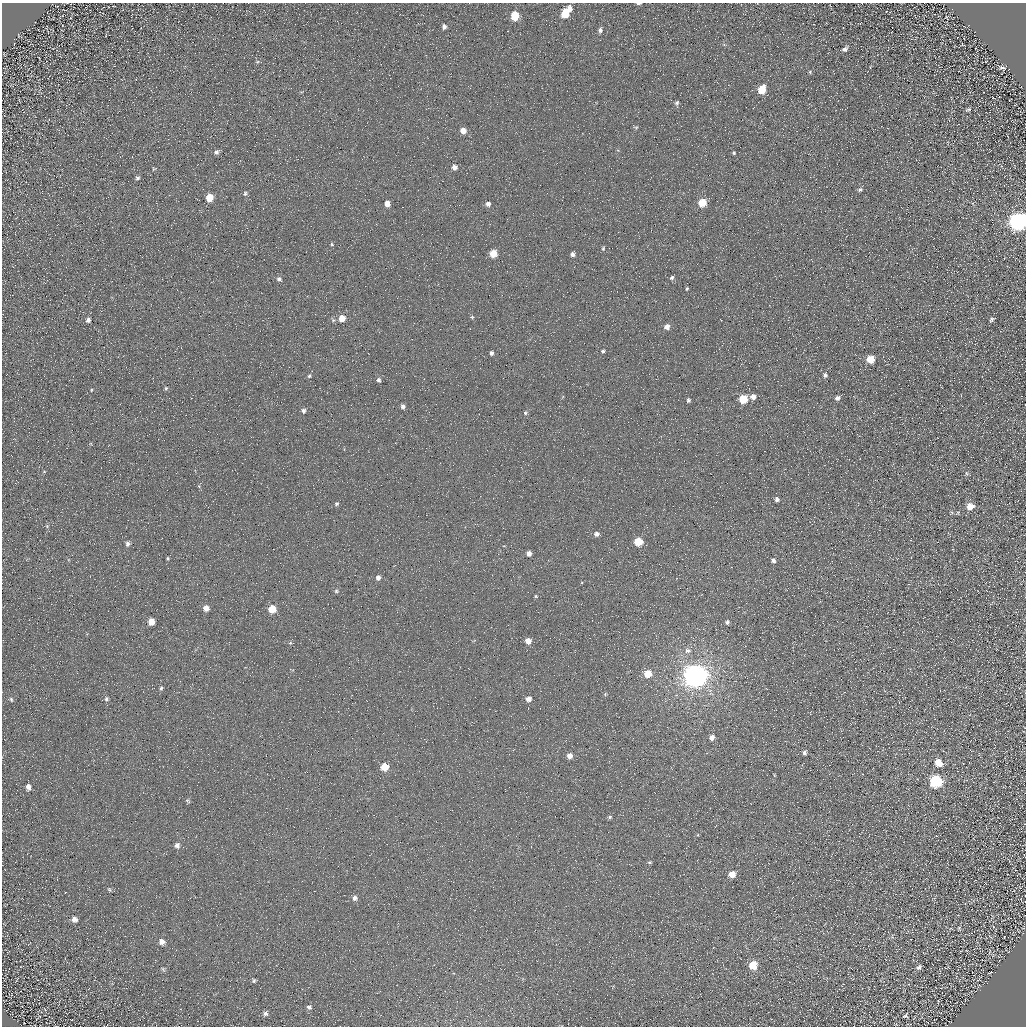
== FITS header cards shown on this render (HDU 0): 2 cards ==
NAXIS1  =                 1024 / Required FITS header
NAXIS2  =                 1024 / Required FITS header

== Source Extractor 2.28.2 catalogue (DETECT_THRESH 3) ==
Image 1024 x 1024 px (HDU 0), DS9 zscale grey, 1 PNG px = 1 image px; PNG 1028 x 1028 px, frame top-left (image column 1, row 1024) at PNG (2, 3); no overlay
Background 5.36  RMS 8.8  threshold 26.4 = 3 sigma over >= 5 px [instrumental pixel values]
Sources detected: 113; all 113 listed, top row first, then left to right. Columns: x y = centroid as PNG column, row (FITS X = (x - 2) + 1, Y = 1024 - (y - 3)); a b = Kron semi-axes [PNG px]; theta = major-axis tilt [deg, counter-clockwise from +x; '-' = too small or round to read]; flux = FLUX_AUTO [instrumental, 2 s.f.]
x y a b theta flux
639 3 5 2 - 940
565 13 10 6 53 17000
515 16 6 5 - 18000
946 17 6 5 - 800
444 27 6 5 - 2100
600 30 5 4 - 1600
845 49 8 6 36 1900
257 62 6 4 18 760
1002 67 8 4 -14 1400
810 72 5 5 - 740
762 90 7 5 62 15000
677 103 7 5 62 1300
968 109 6 4 28 930
636 127 8 4 -7 780
463 131 5 5 - 4800
216 152 6 5 - 1700
734 153 3 3 - 800
1014 165 3 2 - 630
454 167 6 5 - 2700
154 169 5 4 - 640
137 178 6 5 - 1100
860 190 6 5 - 1400
245 193 6 5 - 1100
209 198 6 5 - 12000
702 203 6 5 - 16000
387 204 5 5 - 4300
488 204 5 5 - 2500
1018 221 9 7 30 360000
332 244 5 4 - 780
603 248 5 4 - 700
493 253 5 5 - 11000
572 254 4 4 - 1800
672 278 5 4 - 1100
279 279 6 6 - 1600
687 289 4 3 - 670
472 317 6 4 -45 740
342 318 6 5 - 7400
720 319 3 2 - 390
991 319 6 4 47 1100
88 320 4 4 - 1900
667 327 5 5 - 3400
603 351 3 3 - 920
491 353 4 4 - 1400
870 359 6 5 - 12000
825 375 5 4 - 1300
309 376 5 5 - 910
378 380 5 4 - 1300
166 388 5 4 - 870
91 390 5 3 - 520
753 397 5 5 - 3300
837 398 5 4 - 2000
743 399 6 5 - 22000
688 400 4 3 - 1300
403 406 4 4 - 1600
303 411 5 5 - 1500
525 413 6 5 - 1000
966 473 6 4 -88 900
777 499 4 4 - 1700
336 504 6 5 - 1000
970 506 6 6 - 7900
951 513 7 4 44 740
47 526 5 4 - 690
596 534 6 5 - 2200
638 542 6 5 - 19000
128 544 6 5 - 1900
529 553 5 4 - 2900
168 559 4 4 - 800
773 560 5 5 - 1500
378 577 6 5 - 2400
336 591 6 5 - 1100
536 596 4 3 - 590
206 608 6 5 - 5100
272 609 5 5 - 14000
151 622 5 5 - 7400
727 622 5 5 - 1500
528 641 5 5 - 5200
290 643 5 4 - 830
688 651 9 7 3 2700
648 674 6 5 - 11000
695 676 8 7 - 890000
161 688 7 5 60 1300
605 694 5 4 - 710
11 699 6 4 -73 860
106 699 7 6 - 1400
528 699 5 5 - 3400
712 737 5 5 - 3400
804 753 6 5 - 1500
569 756 5 5 - 4800
938 763 7 6 - 9000
384 767 5 5 - 13000
774 775 5 3 - 500
935 781 7 7 - 74000
28 787 6 5 - 2900
188 801 8 4 -28 930
610 817 5 4 - 980
177 845 7 6 - 2400
649 862 5 5 - 890
732 874 6 5 - 7400
1017 875 3 2 - 460
109 889 7 4 -62 720
355 898 6 6 - 2200
74 919 8 7 - 2500
959 928 7 5 -74 890
1004 937 3 2 - 340
162 942 8 6 -39 3200
753 965 7 7 - 13000
919 967 7 5 26 1600
163 969 7 4 -46 890
990 972 7 2 21 470
254 981 5 5 - 930
309 1007 7 5 -7 1300
265 1013 7 6 - 1700
906 1015 7 5 41 950
At the frame edge (FLAGS 8, measured only in part): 2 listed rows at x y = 639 3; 1018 221